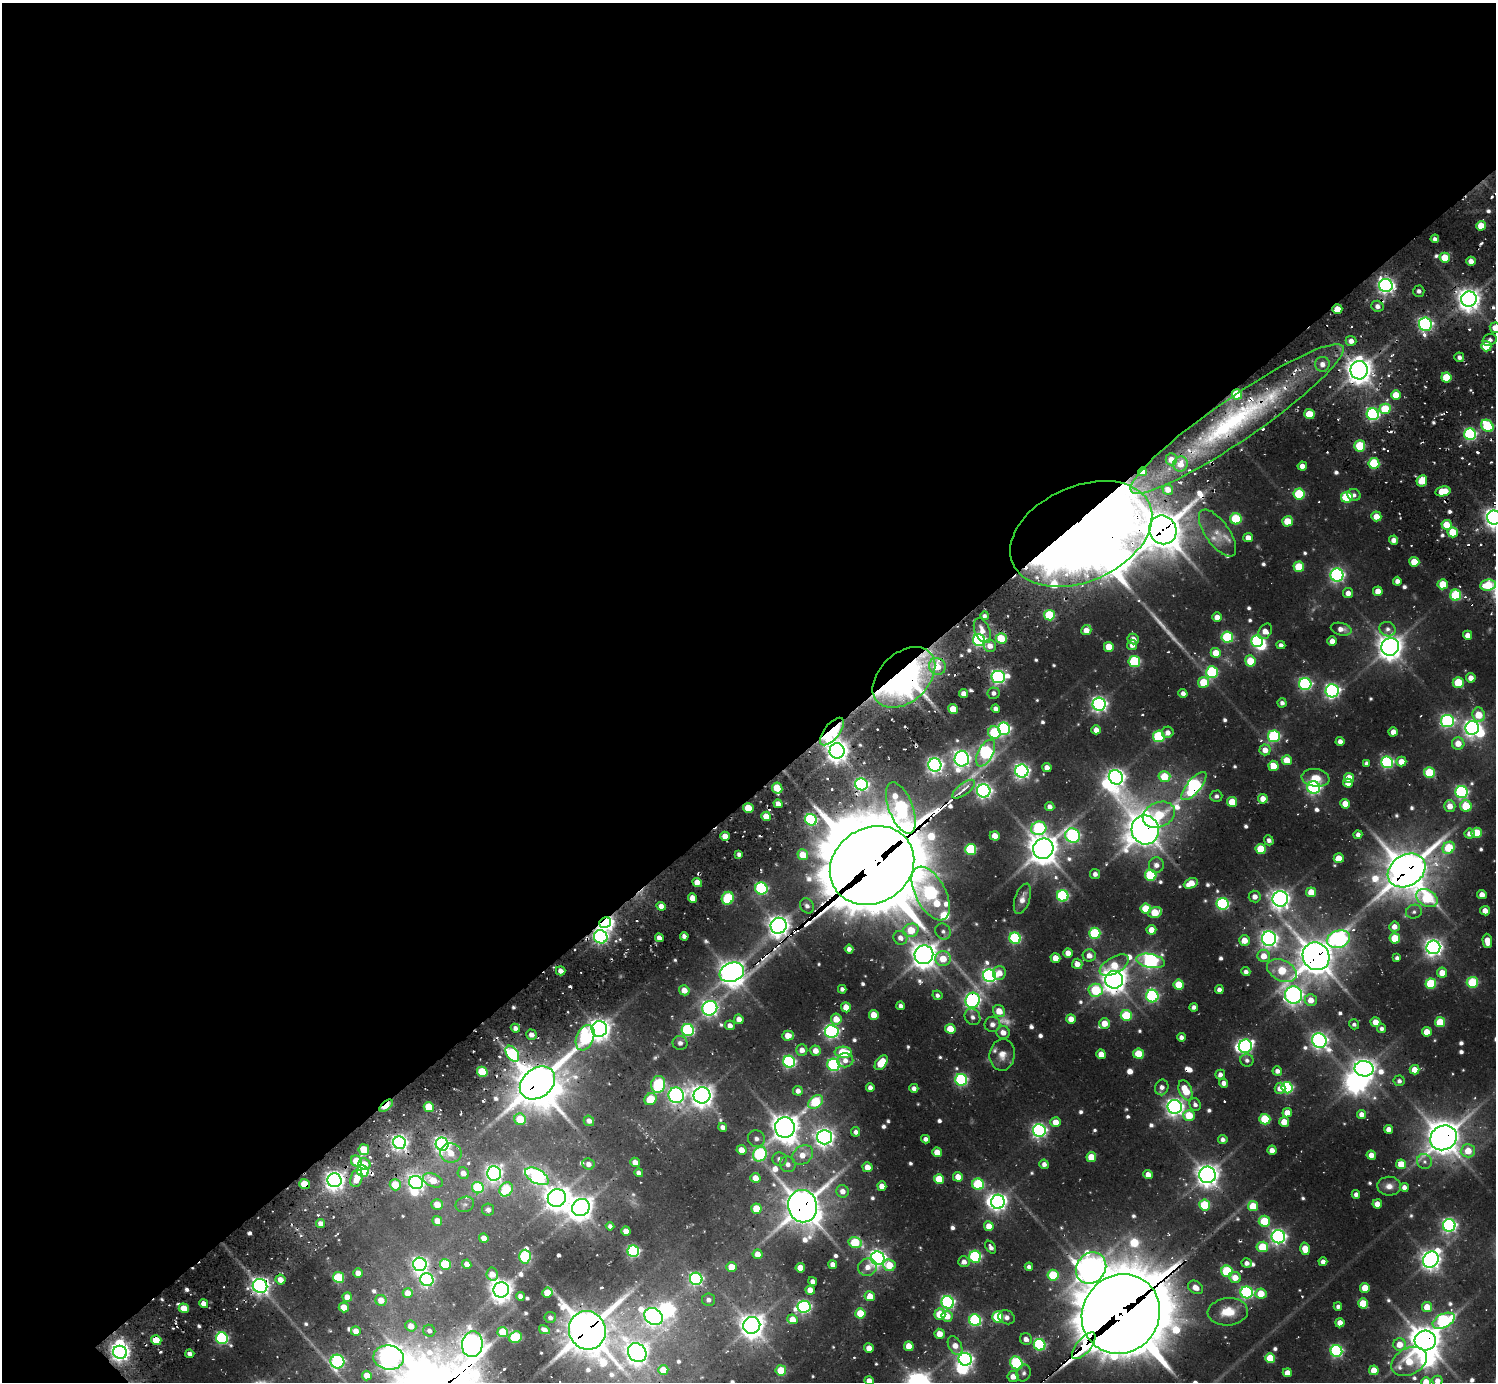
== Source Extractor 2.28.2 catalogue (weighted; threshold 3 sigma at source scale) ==
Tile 2 of 4 x 4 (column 2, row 1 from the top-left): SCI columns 1910-3403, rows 4851-6230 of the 6424 x 6381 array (HDU 1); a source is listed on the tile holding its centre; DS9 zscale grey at full resolution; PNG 1498 x 1384 px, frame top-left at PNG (2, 3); each listed source drawn as its Kron ellipse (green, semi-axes under 4 px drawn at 4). Shown black and unused: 58% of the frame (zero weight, under 2 of 3 exposures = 15% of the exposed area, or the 3 px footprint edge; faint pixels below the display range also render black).
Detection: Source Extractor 2.28.2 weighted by HDU 2 'WHT'; one run over the whole footprint, this tile lists its part. Background 0.135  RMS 0.011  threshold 0.0488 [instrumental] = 3 sigma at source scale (4.5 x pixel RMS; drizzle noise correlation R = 1.50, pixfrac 1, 0.05/0.05 arcsec/px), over >= 5 px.
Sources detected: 715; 8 too faint to see at this stretch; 17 inside a brighter object's white glare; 22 cosmic-ray / hot-pixel residue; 1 long thin detection or spike segment (spike, bleed or trail) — neither listed nor drawn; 6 inside a brighter listed object's ellipse — not listed separately; of the other 661, all 500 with FLUX_AUTO >= 4.06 (the completeness limit of this list) listed and drawn (161 fainter detections not listed), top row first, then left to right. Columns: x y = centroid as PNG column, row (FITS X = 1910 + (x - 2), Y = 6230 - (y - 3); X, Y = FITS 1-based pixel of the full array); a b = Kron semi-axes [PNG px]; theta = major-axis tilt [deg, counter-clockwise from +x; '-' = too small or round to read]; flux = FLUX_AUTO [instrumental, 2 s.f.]
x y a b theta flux
1481 226 5 5 - 24
1435 239 4 4 - 4.5
1445 258 5 5 - 35
1471 261 5 4 - 11
1386 285 6 6 - 520
1419 291 5 5 - 4.6
1469 299 8 7 - 1200
1377 306 6 5 - 7.2
1337 309 5 5 - 21
1425 324 7 6 - 360
1495 328 5 5 - 15
1490 340 7 5 22 5.3
1351 341 5 5 - 7.1
1486 346 5 5 - 43
1459 357 5 4 - 5.2
1322 364 7 7 - 8.3
1359 370 9 8 - 1600
1446 377 5 5 - 41
1237 394 5 5 - 75
1396 395 5 5 - 24
1385 409 5 5 - 46
1309 414 5 5 - 40
1373 414 6 6 - 240
1237 419 128 21 34 220
1487 426 7 5 -47 110
1470 434 6 6 - 210
1360 446 5 5 - 77
1171 459 6 5 - 9.6
1374 463 5 5 - 85
1180 464 8 7 - 14
1302 466 4 4 - 9.5
1143 472 4 4 - 18
1422 481 6 5 - 28
1168 489 5 5 - 10
1443 491 7 5 11 32
1299 494 5 5 - 91
1354 495 7 6 - 4.2
1347 497 6 5 - 84
1376 516 5 5 - 17
1494 518 7 7 - 770
1236 519 5 5 - 91
1288 521 5 5 - 31
1447 525 5 5 - 28
1163 530 15 13 -60 3300
1453 532 5 5 - 42
1217 533 27 12 -55 20
1081 534 75 47 24 5700
1248 538 5 4 - 11
1394 540 4 4 - 8.7
1414 562 5 5 - 25
1299 567 5 5 - 51
1337 575 6 6 - 360
1397 581 4 4 - 7
1443 584 5 5 - 34
1488 585 8 5 6 44
1378 591 5 5 - 13
1348 593 5 5 - 9.3
1456 595 5 5 - 100
1049 615 5 5 - 83
985 616 4 4 - 4.2
1217 617 5 5 - 11
1341 629 10 6 -12 10
1387 629 8 7 - 5.3
1086 630 5 5 - 12
982 631 13 7 -68 12
1265 631 8 6 54 14
1468 635 4 4 - 12
1227 637 6 5 - 120
1001 638 5 5 - 38
1133 639 6 5 - 10
979 640 6 6 - 270
1257 641 6 6 - 200
1332 641 5 4 - 12
1132 645 5 5 - 8.5
1281 645 4 4 - 4.9
990 646 6 6 - 9.9
1109 647 5 5 - 27
1390 647 9 8 - 1400
1216 653 5 5 - 24
1134 661 6 5 - 130
1250 661 6 5 - 41
937 666 8 8 - 22
1212 672 6 6 - 140
904 677 36 24 42 520
998 677 7 6 - 370
1471 678 4 4 - 11
1203 682 5 5 - 42
1458 682 5 5 - 43
1305 684 6 6 - 260
1332 691 6 6 - 380
994 693 6 5 - 4.9
1183 693 4 4 - 5.6
963 694 4 4 - 9.1
1282 703 4 4 - 5.1
1099 704 6 6 - 460
953 709 5 4 - 24
996 709 4 4 - 5.7
1479 715 7 6 - 32
1447 721 6 6 - 280
1472 728 7 6 - 600
1004 729 6 6 - 230
1096 730 4 4 - 9.9
832 731 16 7 51 120
1168 732 6 5 - 6.9
1393 732 4 4 - 12
994 733 6 6 - 76
1159 736 6 6 - 120
1274 736 6 6 - 180
1340 741 4 4 - 7.4
1458 743 6 6 - 18
1265 750 5 5 - 13
837 751 7 7 - 1000
986 753 14 7 62 280
962 759 8 7 - 610
1287 760 5 5 - 22
1387 762 6 6 - 220
1401 762 5 5 - 16
1366 763 4 4 - 4.3
935 765 6 6 - 540
1274 766 5 5 - 29
1047 767 4 4 - 8.3
1022 771 6 6 - 450
1429 773 5 5 - 77
1116 777 7 6 - 670
1164 777 6 5 - 40
1316 778 14 9 -9 18
1349 778 5 5 - 28
1348 783 5 4 - 11
862 784 6 6 - 260
1194 786 17 7 49 320
777 788 6 5 - 43
1314 788 6 6 - 310
964 789 13 5 37 8.5
984 791 7 6 - 480
1462 792 6 6 - 250
1216 796 6 5 - 4.4
1263 799 5 4 - 15
1232 802 5 5 - 33
778 804 4 4 - 9.2
1345 804 5 4 - 18
1450 806 6 5 - 15
1466 806 6 5 - 49
1050 807 4 4 - 6.5
748 808 5 5 - 37
901 808 27 12 -69 260
1159 815 17 12 23 60
766 816 5 4 - 18
811 820 6 5 - 190
1039 828 8 6 18 170
1145 830 14 13 - 2100
1477 833 5 5 - 49
1470 834 5 5 - 8.9
1073 835 8 7 - 270
1358 835 4 4 - 6.1
725 836 5 4 - 15
995 836 5 4 - 15
1269 840 5 4 - 5
1449 848 6 5 - 61
971 849 5 5 - 110
1043 849 10 10 - 2000
1261 849 5 5 - 44
739 854 4 3 - 4.5
803 855 5 5 - 26
1339 858 5 5 - 22
872 865 44 37 32 19000
1156 865 7 7 - 7.9
1407 870 20 15 33 3500
1095 874 5 5 - 5.1
1151 875 5 5 - 110
697 883 5 4 - 17
1191 883 7 5 24 19
761 888 6 6 - 190
1311 892 5 5 - 24
931 893 29 15 -62 360
1482 894 5 4 - 11
1063 896 6 5 - 170
1255 896 6 6 - 8.1
693 898 5 4 - 15
728 898 6 6 - 88
1427 898 11 8 -31 110
1022 899 16 7 72 9.2
1280 899 8 7 - 830
1223 904 6 6 - 220
661 906 5 4 - 9.1
807 906 8 6 -55 6.1
1146 909 5 5 - 44
1485 911 5 4 - 12
1155 912 7 5 19 42
1414 912 8 7 - 4.3
605 923 6 5 - 610
779 926 8 8 - 1000
1394 927 5 5 - 11
911 930 8 6 20 35
1151 930 5 5 - 14
943 931 8 7 - 4.8
1095 933 5 5 - 110
684 936 4 4 - 5.6
601 937 7 6 - 330
659 938 4 4 - 9.1
900 938 7 6 - 8.3
1015 938 6 5 - 170
1395 938 5 5 - 48
1269 939 7 7 - 590
1338 939 12 8 15 410
1244 940 5 5 - 19
1487 941 7 5 -88 18
1433 947 7 7 - 670
849 949 4 4 - 6.1
1068 953 5 4 - 12
924 955 9 9 - 1500
1089 955 6 6 - 10
1264 956 6 6 - 16
1316 956 14 13 - 2700
1055 958 5 4 - 16
1397 958 4 4 - 4.4
943 959 8 7 - 26
1150 961 14 7 -10 350
1077 964 5 5 - 11
1114 965 16 8 30 28
1282 970 16 10 -26 56
561 971 5 4 - 8.8
732 972 12 9 21 1500
1246 972 4 4 - 5.1
999 973 7 6 - 14
1442 973 5 5 - 17
989 976 6 6 - 390
1114 980 9 9 - 1400
1472 982 5 5 - 82
1431 984 5 5 - 89
1179 985 5 5 - 30
842 989 4 4 - 4.2
684 990 5 5 - 15
1095 990 7 6 - 78
1219 990 4 4 - 6.5
937 995 5 4 - 4.4
1294 995 9 8 - 690
1152 996 6 6 - 200
973 1000 8 7 - 410
1311 1000 6 6 - 15
901 1006 4 4 - 4.9
846 1007 5 4 - 17
1194 1007 4 4 - 5.2
710 1008 8 7 - 480
999 1011 6 5 - 18
874 1015 5 5 - 23
1126 1016 5 5 - 70
972 1017 8 7 - 6
739 1019 5 4 - 11
836 1019 5 5 - 20
1071 1019 5 4 - 14
1375 1022 5 4 - 17
1440 1022 5 5 - 45
1104 1023 5 5 - 17
992 1024 8 7 - 7.6
1354 1024 5 5 - 4.1
730 1025 5 5 - 7.6
515 1028 5 4 - 5.8
599 1029 8 7 - 1100
950 1029 5 5 - 33
1382 1029 4 4 - 4.7
688 1030 6 6 - 200
832 1031 6 6 - 340
1003 1032 7 6 - 9.7
1427 1032 5 5 - 18
531 1035 5 5 - 8.2
788 1036 6 5 - 20
1181 1037 4 4 - 6
585 1038 13 8 68 150
1319 1040 7 7 - 560
680 1043 7 7 - 6.3
1245 1046 7 6 - 280
802 1050 5 5 - 9
816 1051 5 5 - 13
843 1052 8 5 -4 67
512 1054 9 5 -55 140
1101 1054 5 4 - 15
1138 1054 5 5 - 42
1002 1055 16 12 83 14
845 1060 8 7 - 8.6
1247 1060 6 6 - 4.6
789 1062 6 6 - 240
881 1063 8 5 52 38
834 1065 6 6 - 230
1364 1069 9 7 -9 1100
1414 1070 5 4 - 18
1277 1071 5 4 - 7.2
482 1072 5 5 - 65
1220 1075 5 4 - 6.4
961 1080 6 6 - 210
1399 1081 5 5 - 4.1
537 1083 19 14 38 4100
1224 1083 4 4 - 7.4
658 1084 8 7 - 130
870 1087 4 4 - 5.4
1162 1087 8 6 72 6.8
914 1088 4 4 - 5.6
1280 1088 5 5 - 11
1287 1088 6 5 - 160
1185 1090 10 6 -68 37
798 1091 5 5 - 8
676 1095 8 7 - 460
702 1095 8 8 - 1100
651 1099 6 5 - 41
816 1102 8 5 36 84
1195 1104 6 5 - 5.3
386 1106 8 4 40 70
429 1107 5 5 - 46
1175 1107 7 7 - 680
1287 1113 5 4 - 15
1361 1114 4 4 - 8.7
1189 1115 6 5 - 35
520 1119 6 5 - 34
1265 1119 5 5 - 75
589 1121 5 5 - 7.5
1056 1122 5 5 - 17
1284 1122 5 5 - 22
723 1127 4 4 - 6.7
785 1127 10 10 - 1600
1389 1129 4 4 - 8.8
1039 1130 6 6 - 380
856 1132 5 4 - 5.1
824 1137 7 7 - 750
1444 1138 14 12 30 2200
756 1139 8 8 - 5.8
925 1139 4 4 - 6.2
1223 1139 5 4 - 5.3
399 1143 6 6 - 480
442 1144 7 6 - 490
364 1150 5 5 - 33
741 1150 5 4 - 18
1272 1150 4 4 - 9.5
1468 1151 7 6 - 23
937 1152 5 4 - 19
451 1153 11 9 -9 13
760 1154 7 6 - 150
802 1155 11 9 33 16
1371 1155 5 4 - 13
1091 1157 5 5 - 29
780 1159 7 6 - 7.5
356 1161 6 5 - 29
635 1162 5 4 - 11
1424 1162 8 7 - 4.2
365 1164 6 5 - 14
588 1164 6 5 - 6.8
788 1164 8 7 - 7.5
1044 1164 5 4 - 6.1
1401 1164 5 5 - 29
868 1167 5 4 - 15
363 1171 6 5 - 130
463 1173 6 5 - 8.6
494 1173 7 7 - 510
639 1173 4 4 - 6
1148 1174 5 4 - 12
1207 1175 8 8 - 1200
537 1176 13 7 -30 330
958 1177 5 5 - 17
356 1178 9 6 74 19
755 1178 5 5 - 16
939 1179 5 5 - 35
335 1180 7 7 - 770
433 1180 10 6 -23 25
416 1182 7 6 - 490
305 1184 5 5 - 38
978 1184 6 5 - 110
395 1185 6 5 - 33
882 1186 5 4 - 11
1389 1186 12 9 2 10
1404 1187 4 4 - 6.7
478 1188 6 5 - 93
506 1189 7 6 - 69
842 1191 6 6 - 9.2
1356 1194 4 4 - 5.6
557 1198 9 8 - 1200
998 1202 7 7 - 610
437 1204 6 5 - 18
465 1204 9 7 21 4.9
1377 1204 5 4 - 14
1205 1205 5 5 - 79
803 1206 16 14 -80 2800
1253 1206 5 5 - 42
581 1207 9 8 - 1200
756 1209 5 5 - 32
488 1210 6 6 - 5.3
437 1221 5 4 - 13
1264 1221 6 5 - 57
321 1224 4 4 - 7.9
1449 1225 6 6 - 380
610 1226 4 4 - 4.2
989 1226 5 4 - 16
626 1231 5 4 - 13
1278 1237 6 6 - 450
484 1238 5 4 - 12
855 1242 6 5 - 70
991 1247 7 4 -55 6
1262 1247 6 5 - 52
1305 1249 6 5 - 20
633 1251 6 5 - 230
757 1254 5 4 - 13
525 1257 7 5 87 130
975 1257 6 6 - 160
878 1258 7 6 - 570
1431 1260 8 7 - 850
964 1262 5 5 - 7.8
1323 1262 4 4 - 7.2
1247 1263 5 4 - 6.7
420 1264 7 6 - 430
445 1264 5 5 - 66
467 1264 4 4 - 9.3
833 1264 4 4 - 8.7
889 1265 6 5 - 30
731 1267 5 5 - 22
867 1267 9 8 - 11
1029 1267 4 4 - 5.2
800 1268 5 4 - 18
1091 1268 16 14 51 1400
1227 1271 6 5 - 97
358 1273 5 4 - 11
492 1274 6 5 - 12
1053 1275 5 5 - 70
338 1277 5 5 - 68
1235 1278 6 5 - 15
696 1279 6 6 - 280
280 1280 5 5 - 12
427 1280 7 6 - 210
813 1281 4 4 - 5.4
260 1286 7 7 - 560
1195 1287 8 6 -33 12
1365 1288 5 5 - 27
501 1290 8 7 - 1100
810 1290 5 4 - 15
1247 1292 6 6 - 240
408 1293 5 5 - 13
547 1293 5 5 - 25
1261 1294 5 5 - 30
520 1296 4 4 - 6.1
870 1296 5 5 - 17
347 1297 5 4 - 11
381 1300 5 5 - 14
708 1300 6 6 - 4.7
948 1302 6 6 - 320
1363 1303 5 5 - 42
204 1304 4 4 - 10
1338 1306 4 4 - 4.1
344 1307 5 4 - 22
804 1307 7 6 - 300
1427 1307 5 5 - 22
184 1308 5 4 - 24
1228 1312 20 13 5 29
860 1313 5 5 - 34
940 1314 5 5 - 37
1121 1314 41 38 52 13000
947 1316 6 5 - 17
653 1317 10 8 -35 620
998 1317 5 5 - 92
1007 1317 8 6 -21 6.5
550 1318 6 5 - 4.5
793 1319 5 5 - 17
975 1320 6 5 - 190
1444 1321 12 7 27 220
1340 1323 4 4 - 14
752 1325 8 8 - 1300
411 1326 5 5 - 12
544 1330 5 4 - 7.2
587 1330 19 18 - 3800
356 1331 5 4 - 11
429 1331 6 5 - 4.8
503 1332 5 5 - 43
939 1334 5 5 - 16
515 1337 7 5 21 81
222 1338 6 5 - 210
1026 1339 6 5 - 8.4
156 1340 5 5 - 41
1425 1341 10 10 - 2200
472 1344 13 10 82 1000
1400 1344 6 6 - 17
1040 1345 6 5 - 170
909 1346 5 5 - 21
955 1346 10 6 -63 15
1084 1346 16 7 50 930
869 1348 5 4 - 12
1336 1351 6 6 - 220
120 1352 7 6 - 690
637 1353 10 8 -49 960
190 1354 4 4 - 6.4
389 1357 15 12 -7 880
1270 1358 5 5 - 41
965 1359 7 6 - 420
337 1361 7 7 - 260
1409 1361 19 13 28 45
1016 1363 7 6 - 150
663 1370 5 5 - 22
781 1370 5 5 - 37
1374 1370 5 5 - 23
1024 1373 8 7 - 4.4
1287 1373 4 4 - 11
367 1375 5 5 - 14
1013 1376 5 5 - 11
869 1381 5 4 - 11
1437 1381 5 5 - 9.2
1426 1382 5 5 - 19
Overlapping masked pixels (flux is a lower limit): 41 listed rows (the first 20) at x y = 1337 309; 1359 370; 1237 394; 1237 419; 1374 463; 1143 472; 1163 530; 1081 534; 1443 584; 904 677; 832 731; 862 784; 1194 786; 901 808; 1145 830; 872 865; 1407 870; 697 883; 605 923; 779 926
Isophote crosses this tile's border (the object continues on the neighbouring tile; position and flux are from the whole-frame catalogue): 5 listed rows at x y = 1495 328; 1494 518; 869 1381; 1437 1381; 1426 1382